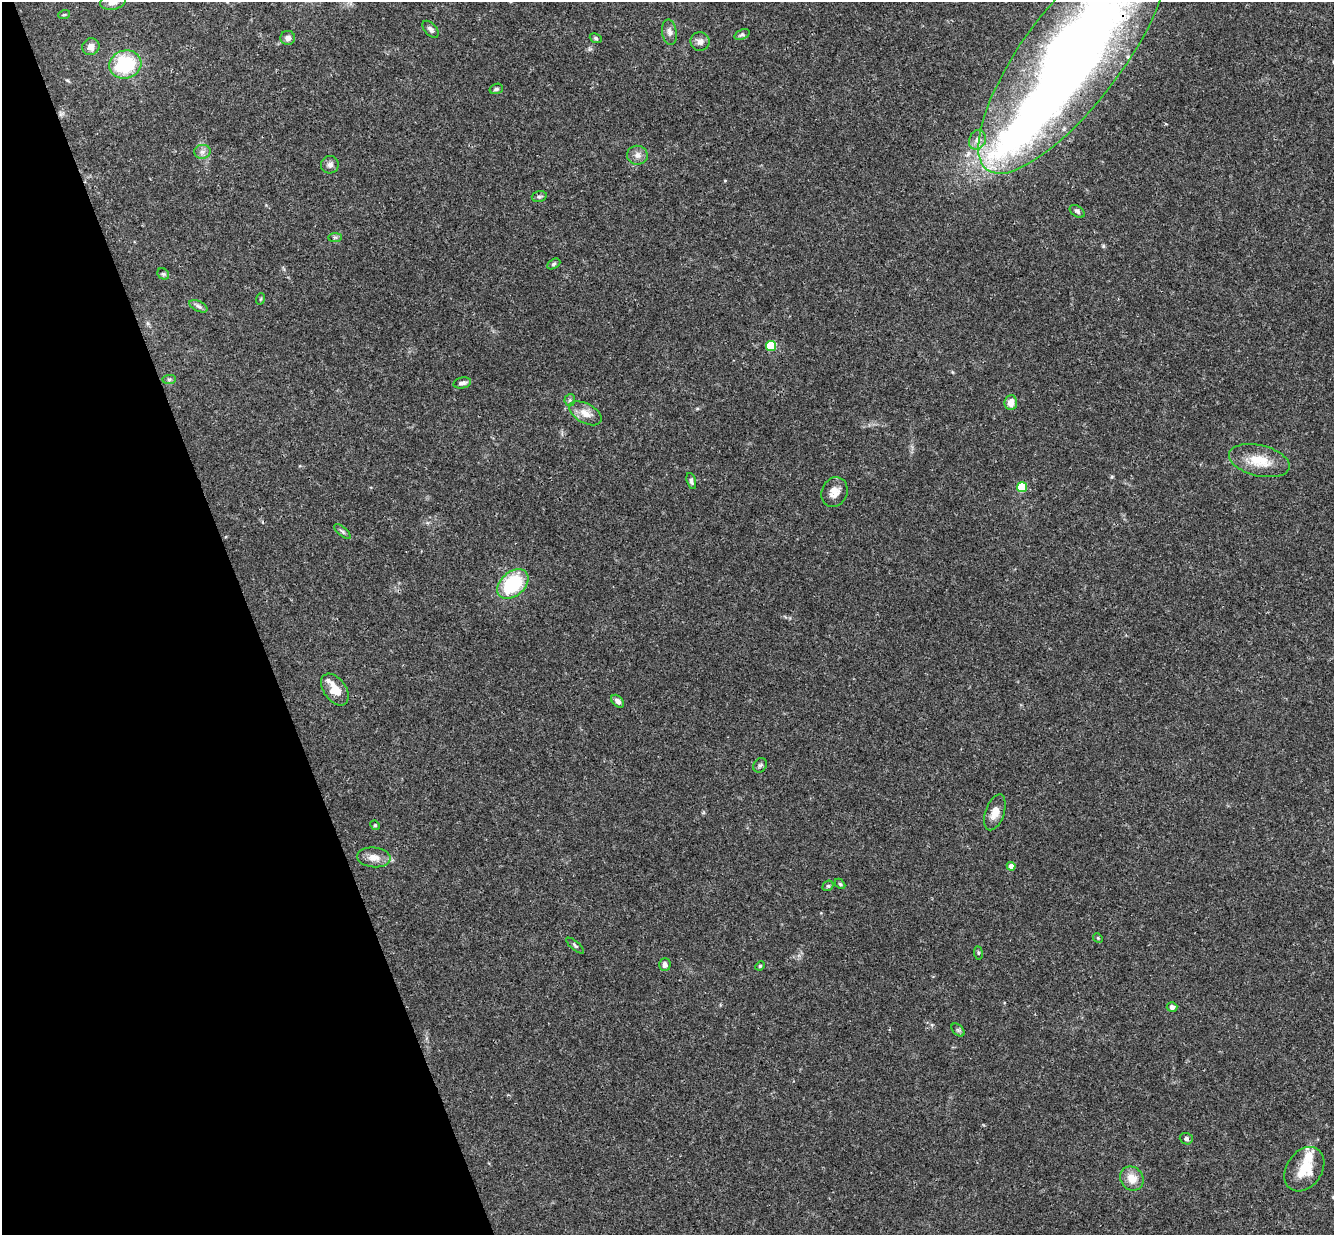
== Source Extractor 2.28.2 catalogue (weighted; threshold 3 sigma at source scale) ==
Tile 5 of 4 x 4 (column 1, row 2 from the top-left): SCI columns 59-1390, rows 2757-3989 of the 5439 x 5390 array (HDU 1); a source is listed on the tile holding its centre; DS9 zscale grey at full resolution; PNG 1336 x 1237 px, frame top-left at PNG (2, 2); each listed source drawn as its Kron ellipse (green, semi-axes under 4 px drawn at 4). Shown black and unused: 19% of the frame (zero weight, under 3 of 4 exposures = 6% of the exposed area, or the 3 px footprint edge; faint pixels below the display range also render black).
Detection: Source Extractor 2.28.2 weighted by HDU 2 'WHT'; one run over the whole footprint, this tile lists its part. Background 0.0512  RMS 0.0029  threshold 0.0131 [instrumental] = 3 sigma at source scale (4.5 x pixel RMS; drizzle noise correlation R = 1.50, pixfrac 1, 0.05/0.05 arcsec/px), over >= 5 px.
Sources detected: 57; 2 inside a brighter object's white glare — neither listed nor drawn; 1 inside a brighter listed object's ellipse — not listed separately; the other 54 listed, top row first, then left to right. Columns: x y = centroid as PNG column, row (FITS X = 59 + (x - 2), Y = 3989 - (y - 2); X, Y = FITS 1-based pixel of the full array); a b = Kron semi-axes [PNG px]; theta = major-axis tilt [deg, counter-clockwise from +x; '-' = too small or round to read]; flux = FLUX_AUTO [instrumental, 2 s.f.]
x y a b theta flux
113 2 13 7 12 1.9
64 15 6 3 19 0.32
430 29 10 6 -48 0.96
669 32 13 7 -81 1.4
742 34 8 5 21 0.59
288 38 7 7 - 1.3
596 38 6 4 -23 0.44
700 41 9 9 - 1.6
91 47 9 8 - 2
1074 54 144 49 53 310
125 64 16 14 16 18
496 89 7 5 16 0.56
977 140 10 8 65 1.7
202 152 8 7 - 1.1
637 155 10 9 - 1.6
330 165 9 8 - 1.1
539 197 7 5 15 0.61
1077 211 8 5 -32 0.7
335 237 7 4 0 0.51
554 264 7 4 28 0.54
163 274 6 5 - 0.52
260 299 6 3 70 0.29
198 306 10 5 -27 0.85
771 346 5 5 - 15
169 379 7 4 1 0.61
462 383 9 5 12 1
570 400 6 5 - 0.54
1011 403 7 6 - 2.5
585 413 18 9 -29 3.3
1259 461 31 15 -13 7.5
691 481 8 4 -74 0.72
1022 487 5 5 - 13
834 492 15 13 64 2.9
343 532 10 4 -41 0.62
513 584 18 12 41 19
335 689 18 11 -54 4.2
618 701 7 5 -43 1.1
760 765 7 6 - 0.68
995 812 19 9 70 3.2
375 825 5 4 - 0.34
374 857 17 10 -5 2.8
1011 866 4 4 - 2.4
840 884 6 3 -44 0.35
828 886 6 4 40 0.43
1098 938 5 4 - 0.3
575 946 11 4 -41 0.63
978 953 7 3 -82 0.37
665 965 6 5 - 1.4
760 966 5 4 - 0.34
1172 1007 5 5 - 1.3
958 1030 8 5 -45 0.53
1186 1139 6 5 - 0.7
1304 1169 24 17 55 7.9
1132 1178 13 11 -50 3.6
Overlapping masked pixels (flux is a lower limit): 1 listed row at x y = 1074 54
Isophote crosses this tile's border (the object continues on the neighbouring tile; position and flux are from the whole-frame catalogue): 2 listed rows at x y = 113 2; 1074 54